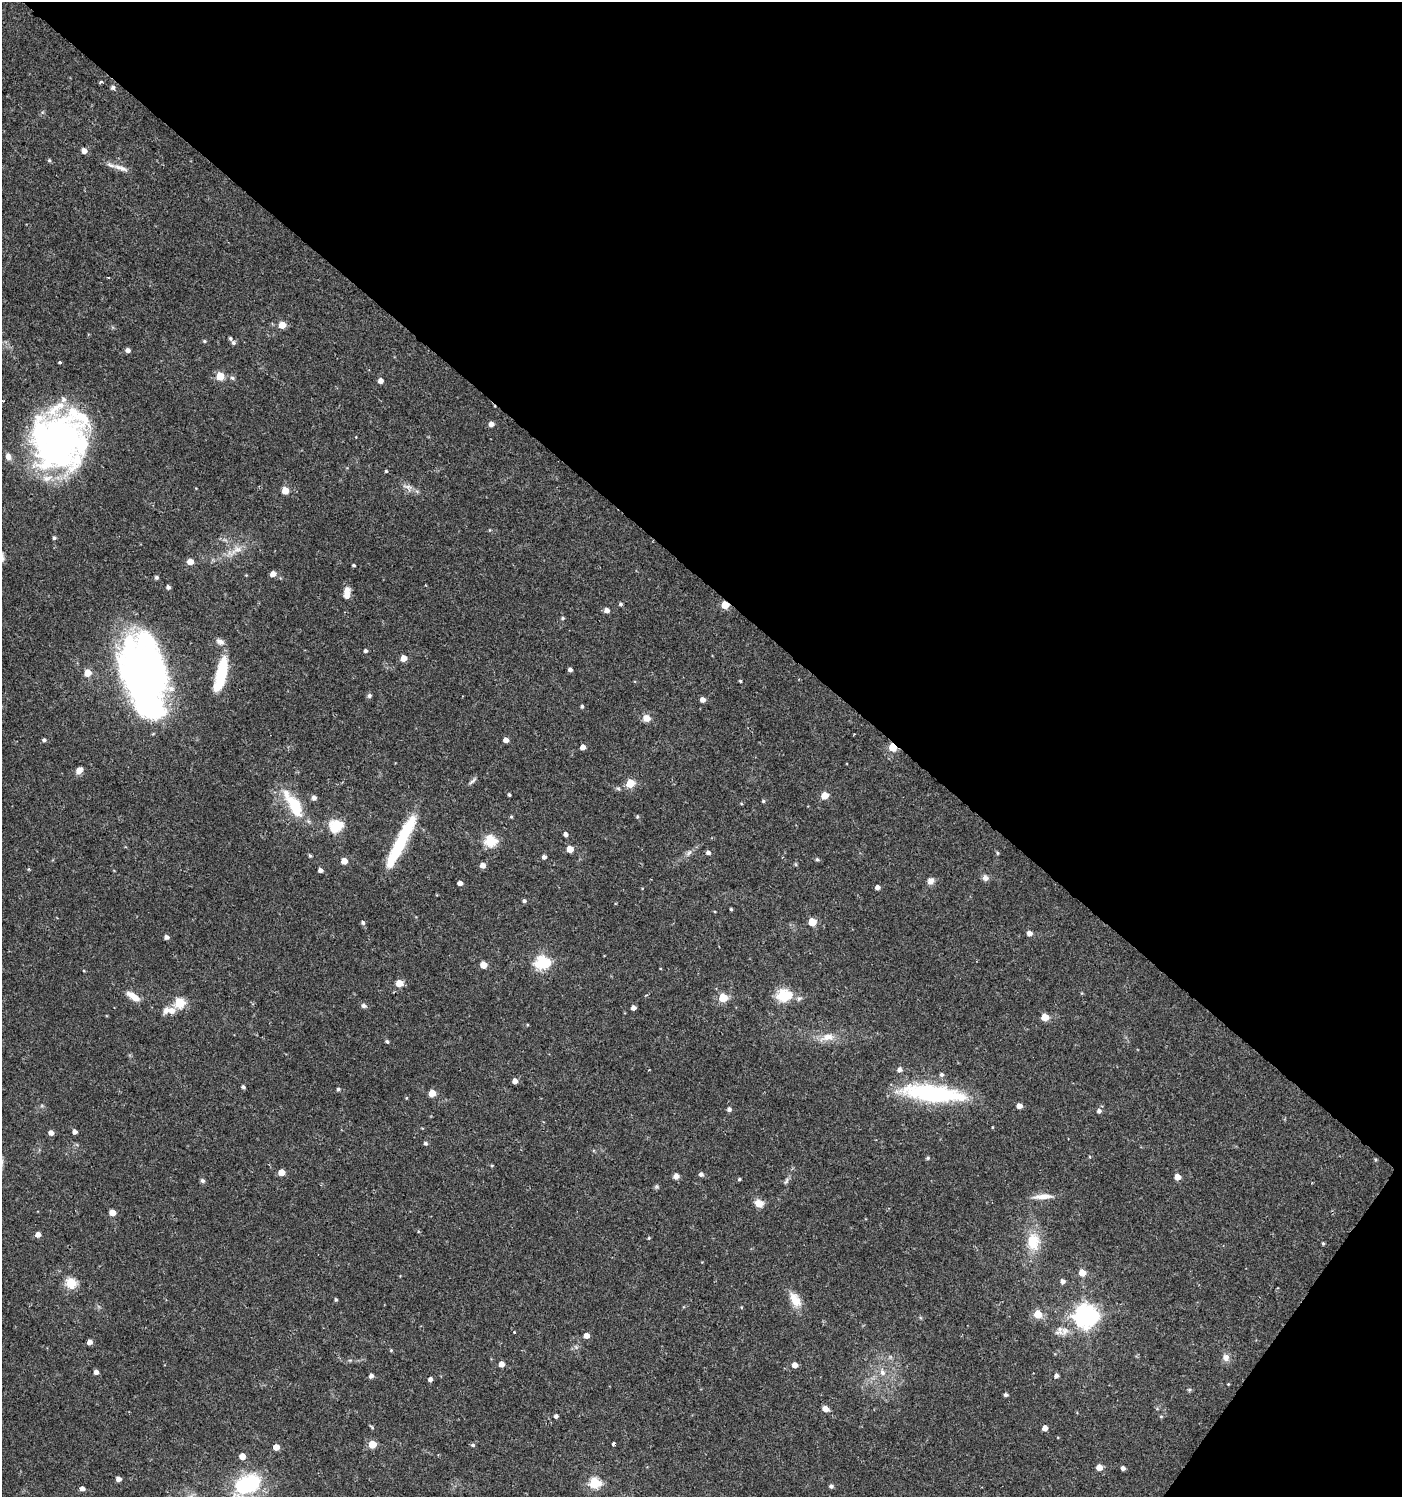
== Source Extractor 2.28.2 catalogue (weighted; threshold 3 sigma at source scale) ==
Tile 8 of 4 x 4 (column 4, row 2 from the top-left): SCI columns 4375-5774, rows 2995-4489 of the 6017 x 5984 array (HDU 1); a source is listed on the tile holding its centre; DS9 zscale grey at full resolution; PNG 1404 x 1499 px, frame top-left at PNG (2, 2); no overlay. Shown black and unused: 41% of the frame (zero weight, under 2 of 3 exposures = <1% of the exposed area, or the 3 px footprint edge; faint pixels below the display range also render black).
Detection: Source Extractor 2.28.2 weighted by HDU 2 'WHT'; one run over the whole footprint, this tile lists its part. Background 0.0285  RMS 0.0035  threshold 0.0158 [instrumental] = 3 sigma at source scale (4.5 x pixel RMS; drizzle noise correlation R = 1.50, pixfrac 1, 0.0396/0.0396 arcsec/px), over >= 5 px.
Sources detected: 176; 4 inside a brighter object's white glare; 1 cosmic-ray / hot-pixel residue — not listed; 6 inside a brighter listed object's ellipse — not listed separately; the other 165 listed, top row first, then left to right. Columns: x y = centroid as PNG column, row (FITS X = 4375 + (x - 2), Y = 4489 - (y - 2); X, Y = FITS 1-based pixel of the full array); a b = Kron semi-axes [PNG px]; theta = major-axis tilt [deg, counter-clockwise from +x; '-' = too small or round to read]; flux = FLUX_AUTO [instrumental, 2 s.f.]
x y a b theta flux
101 82 4 3 - 1.5
113 88 6 6 - 0.8
84 151 5 5 - 2.3
49 160 5 4 - 0.47
121 168 24 6 -19 2.7
282 325 5 5 - 6.1
204 341 5 4 - 0.51
233 343 6 5 - 0.69
128 350 5 4 - 1.4
60 362 4 3 - 0.42
220 376 5 5 - 9.6
232 378 6 5 - 0.71
380 381 4 4 - 2.1
491 424 5 4 - 2
59 436 70 46 -35 100
8 457 8 6 -65 2
386 471 4 3 - 0.41
407 487 13 5 -10 1.5
285 491 5 5 - 5.6
54 538 4 4 - 0.61
237 550 19 9 24 4
190 562 5 4 - 4.1
354 565 3 3 - 0.48
273 574 5 5 - 2.7
156 577 5 4 - 0.79
168 587 4 4 - 0.92
347 593 14 7 83 3.3
621 604 4 4 - 0.61
725 605 5 5 - 8.6
607 610 5 5 - 1.8
563 618 4 4 - 0.46
220 642 10 7 -22 1.6
365 651 4 4 - 0.76
404 658 5 5 - 4.3
570 669 4 4 - 1.1
87 673 5 5 - 5.5
221 674 37 10 76 16
144 676 74 41 -74 170
740 681 4 3 - 0.36
369 696 6 5 - 0.72
702 700 5 4 - 2.1
582 706 4 3 - 0.65
646 718 8 7 - 2.9
44 740 4 4 - 0.79
506 740 4 4 - 2
583 747 4 4 - 2.6
893 747 5 4 - 13
79 770 9 6 53 2.2
472 781 13 4 38 0.81
630 783 5 5 - 13
509 795 3 3 - 0.49
825 795 5 5 - 6.7
314 798 5 5 - 1.4
763 801 4 4 - 0.47
294 805 23 9 -58 20
511 817 4 3 - 0.43
637 817 5 4 - 0.45
336 826 19 16 27 7.8
565 834 4 4 - 1.3
490 841 6 5 - 33
400 843 55 11 64 24
570 849 5 5 - 5.3
689 853 9 5 61 1.1
708 853 5 4 - 1.1
997 853 5 4 - 0.45
310 856 4 3 - 0.52
544 857 4 4 - 1.3
817 859 5 4 - 0.55
344 861 5 4 - 4.4
483 865 5 4 - 2.8
320 870 4 4 - 1.4
985 878 8 7 - 1.4
930 881 9 7 58 1.8
460 883 4 4 - 1.9
877 887 4 4 - 1.5
524 901 4 4 - 0.73
731 909 3 3 - 0.4
363 922 5 5 - 0.74
812 922 5 5 - 6.9
1029 933 5 4 - 2
166 937 4 4 - 1.2
542 962 6 6 - 55
483 965 5 5 - 5.4
399 983 5 5 - 6.2
783 995 6 6 - 41
134 996 17 7 -34 4.1
723 998 5 5 - 13
179 1003 5 5 - 25
364 1006 6 5 - 1.1
633 1008 4 4 - 1.7
171 1011 8 7 - 3
1045 1017 5 5 - 8.3
827 1037 22 10 16 4.2
387 1041 5 4 - 0.58
899 1070 5 5 - 1.2
941 1075 6 5 - 0.89
515 1081 4 4 - 2.2
243 1087 5 4 - 0.72
338 1089 4 4 - 0.62
432 1093 5 5 - 5.3
932 1093 65 17 -6 43
1019 1106 5 4 - 2.5
729 1109 5 4 - 1.1
1099 1111 6 5 - 1.2
992 1127 4 3 - 0.26
75 1132 4 4 - 1.5
51 1133 5 5 - 1.8
425 1143 5 4 - 0.69
928 1158 5 4 - 0.49
1375 1159 5 3 - 0.35
492 1165 5 3 - 0.32
281 1172 5 5 - 4
701 1174 5 5 - 1.1
676 1176 5 5 - 2.5
1177 1177 5 5 - 4
739 1179 4 4 - 0.46
202 1180 6 6 - 0.73
786 1181 10 4 62 0.82
657 1187 6 4 -18 0.53
1043 1196 26 6 3 3.4
759 1203 12 9 -14 2.7
112 1213 5 4 - 3.9
38 1234 5 5 - 2.2
649 1238 5 4 - 0.37
1033 1242 22 16 -88 9.3
1323 1243 4 3 - 0.44
1082 1272 5 5 - 4.7
1062 1281 5 5 - 1.2
71 1283 5 5 - 24
336 1300 4 4 - 0.51
795 1300 22 11 -59 5.1
741 1307 4 4 - 0.31
1038 1314 5 5 - 9.8
1085 1316 8 8 - 270
514 1332 3 3 - 0.3
586 1335 5 5 - 2.5
89 1342 4 4 - 2.2
391 1350 5 3 - 0.31
1226 1357 10 9 - 2
501 1364 4 4 - 2.9
795 1365 5 4 - 2.8
96 1372 4 4 - 1.6
882 1373 9 7 -46 1.8
371 1376 4 4 - 1.6
1056 1376 5 4 - 1.2
430 1379 4 4 - 1.2
1228 1384 3 3 - 0.25
1006 1395 4 4 - 0.74
825 1409 5 4 - 3.2
556 1416 4 4 - 1.1
1161 1416 5 3 - 0.34
371 1427 8 3 -45 0.42
1045 1428 4 4 - 2.4
613 1443 4 3 - 0.85
372 1444 5 5 - 9.2
472 1445 4 4 - 0.8
276 1447 5 4 - 4
242 1456 5 5 - 3.7
1099 1467 5 5 - 3.7
1123 1468 4 4 - 1.3
118 1479 4 4 - 2.1
595 1483 6 5 - 31
247 1484 25 16 22 33
831 1486 5 4 - 0.92
82 1488 5 4 - 1.3
Overlapping masked pixels (flux is a lower limit): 2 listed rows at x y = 725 605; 893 747
Isophote crosses this tile's border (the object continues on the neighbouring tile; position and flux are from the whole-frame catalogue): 1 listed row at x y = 59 436